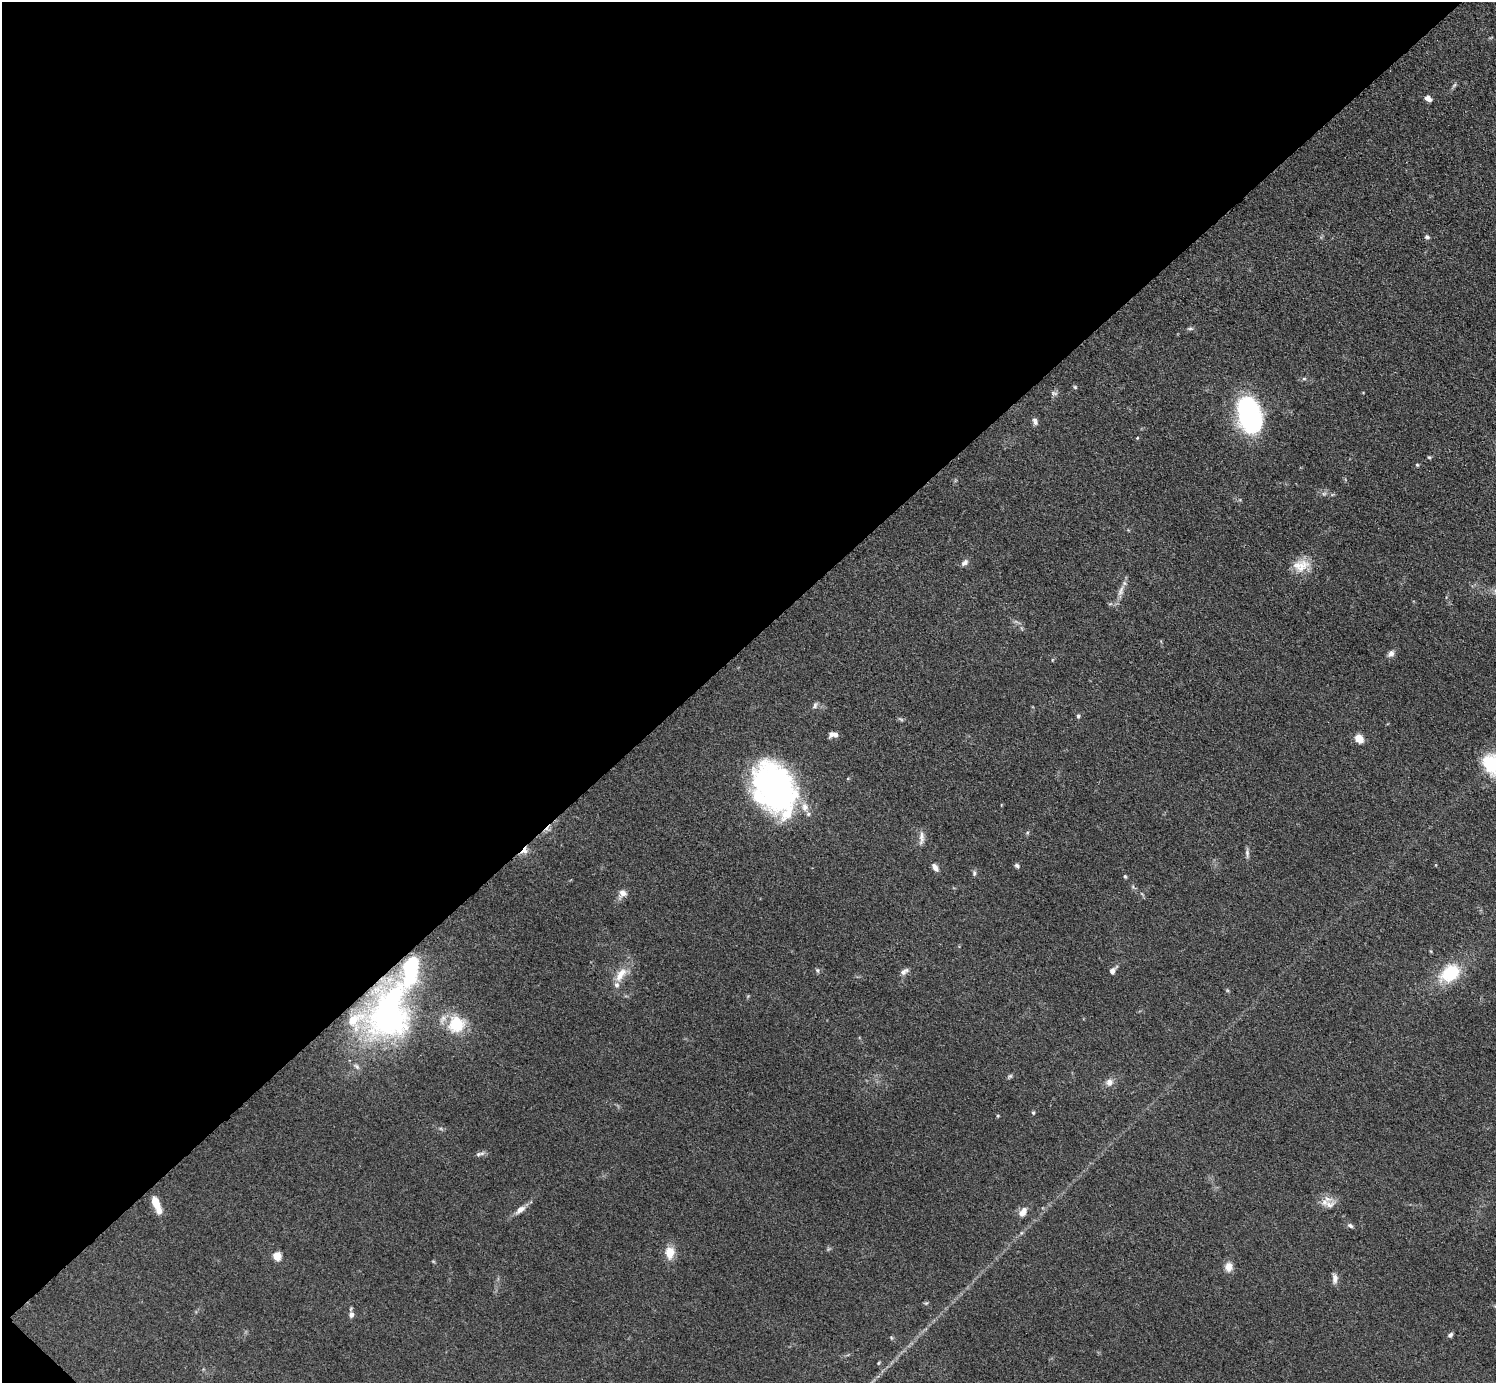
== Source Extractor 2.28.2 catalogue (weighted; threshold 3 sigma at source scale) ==
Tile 5 of 4 x 4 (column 1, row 2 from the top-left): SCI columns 10-1503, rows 2926-4306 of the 5993 x 5993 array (HDU 1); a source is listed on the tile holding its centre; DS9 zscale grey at full resolution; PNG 1498 x 1385 px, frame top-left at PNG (2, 2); no overlay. Shown black and unused: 47% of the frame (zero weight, under 3 of 4 exposures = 1% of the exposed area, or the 3 px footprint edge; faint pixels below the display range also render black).
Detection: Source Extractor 2.28.2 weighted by HDU 2 'WHT'; one run over the whole footprint, this tile lists its part. Background 0.0995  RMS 0.0065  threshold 0.0292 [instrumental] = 3 sigma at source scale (4.5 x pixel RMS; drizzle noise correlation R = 1.50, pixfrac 1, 0.05/0.05 arcsec/px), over >= 5 px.
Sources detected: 62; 6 inside a brighter listed object's ellipse — not listed separately; the other 56 listed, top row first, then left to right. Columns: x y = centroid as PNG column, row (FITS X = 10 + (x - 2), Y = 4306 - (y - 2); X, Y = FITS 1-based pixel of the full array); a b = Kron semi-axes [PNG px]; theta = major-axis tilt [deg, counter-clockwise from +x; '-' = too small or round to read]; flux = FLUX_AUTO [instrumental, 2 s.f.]
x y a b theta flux
1454 85 7 4 53 1.2
1428 99 8 6 -37 3
1427 237 7 5 -27 1.4
1190 329 8 4 -8 1.2
1304 379 5 5 - 1.1
1075 387 5 4 - 0.8
1054 393 10 5 -13 1.6
1249 415 36 22 -75 110
1035 421 10 6 -73 2.1
1137 438 4 3 - 0.54
1429 457 5 4 - 0.8
1417 465 5 4 - 0.71
1324 494 7 4 1 1.3
965 563 11 6 39 2.4
1301 565 24 16 14 12
1121 591 18 7 66 5
1391 653 9 7 55 2.9
815 705 10 5 67 1.7
1078 716 5 4 - 1.4
833 734 10 6 -1 3.8
1359 739 10 8 -52 6.9
1492 764 27 18 -63 30
774 788 54 38 -63 180
1027 833 5 3 - 0.84
921 838 19 6 87 3.8
524 850 11 7 55 4.6
1247 853 13 5 -86 2
1017 866 7 5 -40 1.5
935 867 10 6 -57 3.2
974 873 8 5 82 1.4
1125 876 5 4 - 0.91
622 893 12 9 53 4.3
817 970 6 5 - 1.1
904 971 12 6 31 2.8
1113 971 10 6 53 3.1
1450 973 27 18 37 30
621 974 23 10 57 10
389 1013 72 51 73 180
456 1024 21 20 - 23
1010 1076 6 5 - 1.1
1109 1082 10 9 - 4.2
1033 1113 5 4 - 0.84
998 1116 4 4 - 0.69
480 1154 15 5 13 2.1
155 1202 14 8 -71 8
1330 1205 16 11 -2 6.5
520 1210 16 7 37 4.7
1022 1212 15 9 54 4.7
1350 1225 8 6 -24 1.7
670 1253 13 10 89 9.9
277 1256 5 5 - 21
1228 1267 9 8 - 6.2
1335 1278 14 7 -88 3.3
926 1303 6 4 43 0.9
351 1315 7 6 - 2.7
1450 1335 7 4 45 1.6
Overlapping masked pixels (flux is a lower limit): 2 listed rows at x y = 524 850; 389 1013
Isophote crosses this tile's border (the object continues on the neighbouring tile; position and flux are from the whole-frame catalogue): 1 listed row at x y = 1492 764